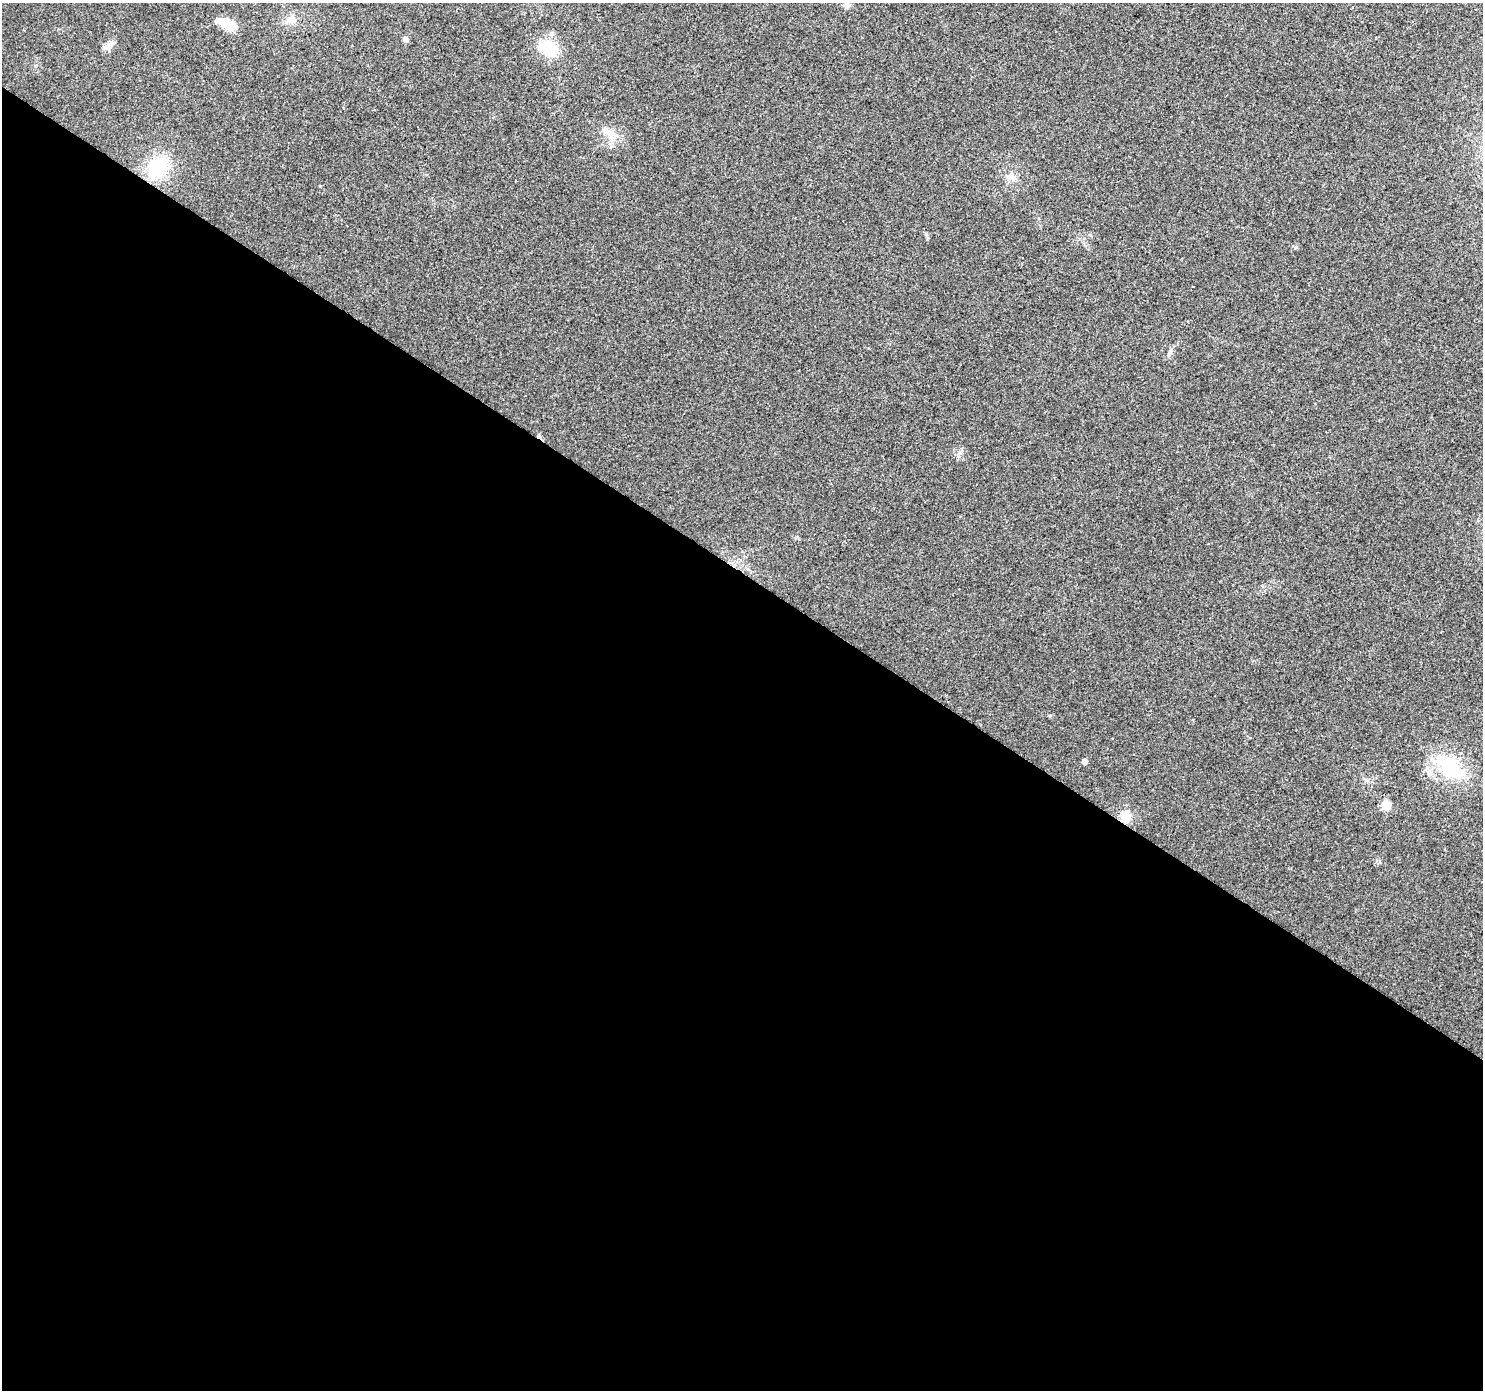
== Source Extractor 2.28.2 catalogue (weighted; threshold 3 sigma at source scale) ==
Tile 14 of 4 x 4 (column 2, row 4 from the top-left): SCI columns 1483-2963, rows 184-1571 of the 5931 x 5985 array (HDU 1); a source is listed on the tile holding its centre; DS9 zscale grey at full resolution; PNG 1485 x 1392 px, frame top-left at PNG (2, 3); no overlay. Shown black and unused: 59% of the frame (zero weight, under 2 of 3 exposures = <1% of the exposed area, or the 3 px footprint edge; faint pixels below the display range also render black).
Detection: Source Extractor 2.28.2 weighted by HDU 2 'WHT'; one run over the whole footprint, this tile lists its part. Background 0.0505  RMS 0.0082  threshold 0.0368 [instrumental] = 3 sigma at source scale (4.5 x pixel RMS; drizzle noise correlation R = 1.50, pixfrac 1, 0.0396/0.0396 arcsec/px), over >= 5 px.
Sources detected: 17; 1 cosmic-ray / hot-pixel residue — not listed; the other 16 listed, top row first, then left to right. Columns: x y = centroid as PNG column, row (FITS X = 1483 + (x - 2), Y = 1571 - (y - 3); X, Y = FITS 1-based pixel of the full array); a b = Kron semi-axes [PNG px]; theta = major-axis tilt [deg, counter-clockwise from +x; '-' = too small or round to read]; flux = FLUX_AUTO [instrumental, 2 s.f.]
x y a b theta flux
847 5 7 4 -18 2
291 20 13 11 23 6.7
228 24 17 10 -32 18
551 34 6 6 - 2
405 39 5 5 - 4.3
108 46 13 8 31 5
549 48 17 13 -26 33
609 133 22 7 -54 7.9
158 167 23 18 49 43
1011 177 13 6 -19 4
1169 353 8 5 69 2
1085 761 4 4 - 4.3
1450 767 21 17 -44 50
1429 772 12 7 -50 4.8
1385 805 5 5 - 32
1126 817 12 12 - 10
Unlisted compact peaks at least as high as the median listed source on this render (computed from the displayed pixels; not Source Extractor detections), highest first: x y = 926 234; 320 186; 1296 247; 1090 235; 960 452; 1050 716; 799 539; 36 65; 1366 780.